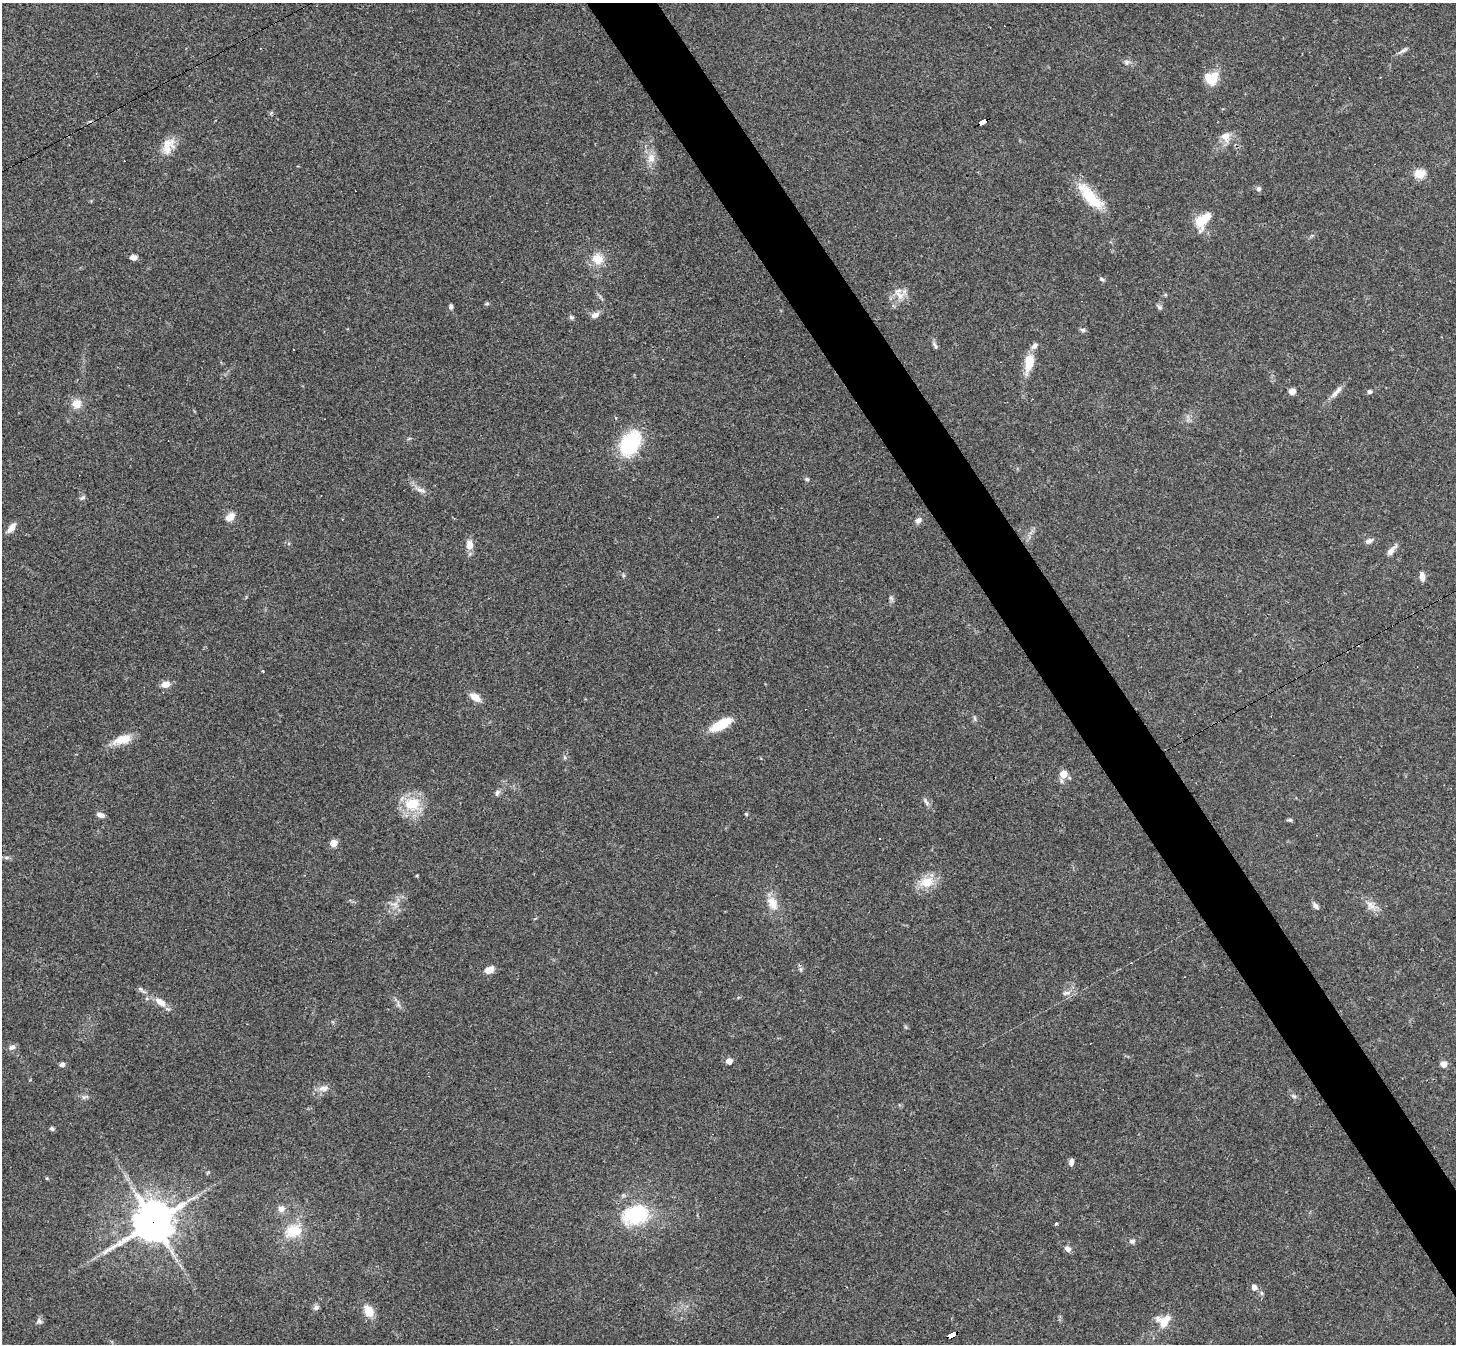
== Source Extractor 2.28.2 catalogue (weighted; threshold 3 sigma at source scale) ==
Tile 6 of 4 x 4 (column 2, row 2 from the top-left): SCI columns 1455-2908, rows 2837-4178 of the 5817 x 5809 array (HDU 1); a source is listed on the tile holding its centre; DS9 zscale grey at full resolution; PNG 1458 x 1346 px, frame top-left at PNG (2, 3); no overlay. Shown black and unused: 5% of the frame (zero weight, under 3 of 4 exposures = <1% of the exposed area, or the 3 px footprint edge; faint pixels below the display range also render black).
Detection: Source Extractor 2.28.2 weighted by HDU 2 'WHT'; one run over the whole footprint, this tile lists its part. Background 0.0539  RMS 0.0051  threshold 0.0229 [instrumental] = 3 sigma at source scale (4.5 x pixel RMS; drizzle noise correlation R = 1.50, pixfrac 1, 0.05/0.05 arcsec/px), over >= 5 px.
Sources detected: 107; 1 inside a brighter object's white glare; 7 cosmic-ray / hot-pixel residue — not listed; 2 inside a brighter listed object's ellipse — not listed separately; the other 97 listed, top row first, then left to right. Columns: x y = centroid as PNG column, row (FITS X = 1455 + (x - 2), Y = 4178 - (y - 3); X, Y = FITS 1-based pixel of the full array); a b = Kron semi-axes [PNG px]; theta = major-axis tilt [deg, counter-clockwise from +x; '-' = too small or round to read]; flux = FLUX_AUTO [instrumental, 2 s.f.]
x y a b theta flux
1403 50 16 5 31 1.8
1127 62 8 8 - 1.7
1211 78 18 15 1 9.6
983 121 7 4 27 70
1226 136 13 11 -85 5.2
168 146 24 15 64 8.2
651 158 14 10 87 5.1
1419 174 6 5 - 30
1258 189 7 6 - 1.3
1089 195 37 16 -52 17
1203 220 25 14 54 11
133 257 7 5 -7 2.6
598 259 16 15 - 7.8
1102 279 7 4 -38 0.97
898 294 12 5 -23 2.9
1165 295 5 4 - 0.61
487 304 6 4 7 0.73
451 306 7 5 89 1.2
1159 307 9 5 -38 1.1
595 315 10 7 28 2.5
571 317 6 5 - 1
1083 330 7 5 -5 1.3
935 346 12 5 -62 1.4
294 350 3 2 - 0.59
1029 362 20 9 78 12
1292 391 8 7 - 2.3
1369 391 5 5 - 1.2
1336 392 22 6 48 3.6
76 404 11 11 - 5.7
630 444 29 19 63 35
807 479 6 5 - 1
420 490 15 7 -25 3.1
82 498 9 5 27 1.1
230 517 14 9 38 4.1
717 517 3 2 - 0.42
918 520 9 7 44 2
11 528 13 6 54 3.7
1369 541 10 6 22 1.9
469 545 13 8 -89 4.7
1391 550 15 6 48 3.2
623 575 6 4 -72 0.66
1422 576 10 5 -80 2.7
891 598 8 4 -45 1
263 671 4 3 - 0.41
165 684 10 7 9 4.1
475 697 11 7 -35 5.8
975 718 8 4 -81 0.93
721 724 25 9 29 13
122 739 26 11 19 8.4
564 757 6 4 -70 0.72
1063 774 8 7 - 6.4
497 793 8 6 80 1.4
926 802 13 5 -56 1.6
412 804 6 5 - 27
746 814 4 4 - 0.62
100 815 10 5 -19 2.2
1290 820 7 5 -11 0.82
880 838 2 2 - 0.3
334 843 5 5 - 11
6 857 8 4 8 1.1
417 876 3 3 - 0.56
927 882 20 15 25 9.4
772 903 21 13 -60 7.3
394 904 13 8 -12 3.4
1315 906 9 5 -49 1.9
1371 906 17 11 -32 4.5
801 969 6 5 - 1
489 970 10 7 24 4.3
140 989 10 5 -42 1.4
1066 993 13 6 6 2.4
147 999 5 3 - 0.66
161 1002 15 8 -36 5.4
398 1004 11 5 -79 1.6
12 1047 9 6 22 2.1
729 1061 5 5 - 4.9
62 1064 5 4 - 2.4
1444 1064 7 6 - 3.1
323 1088 14 8 6 3.5
1294 1096 7 5 -21 1.1
84 1097 7 6 - 1.4
52 1129 6 5 - 0.99
1071 1162 7 5 80 2.3
47 1178 4 4 - 0.57
281 1209 8 7 - 3.3
636 1215 23 16 20 38
153 1222 14 12 31 1500
1057 1223 3 3 - 0.85
293 1231 23 16 25 14
1132 1241 8 6 -7 1.4
1068 1249 8 6 -30 2.1
1254 1287 8 7 - 2.2
1261 1293 6 5 - 0.93
316 1307 8 6 17 1.6
369 1311 12 9 -60 7.8
39 1321 9 7 -14 1.5
1165 1321 21 12 55 7.2
952 1335 8 4 25 220
Overlapping masked pixels (flux is a lower limit): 3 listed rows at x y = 983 121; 153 1222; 952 1335